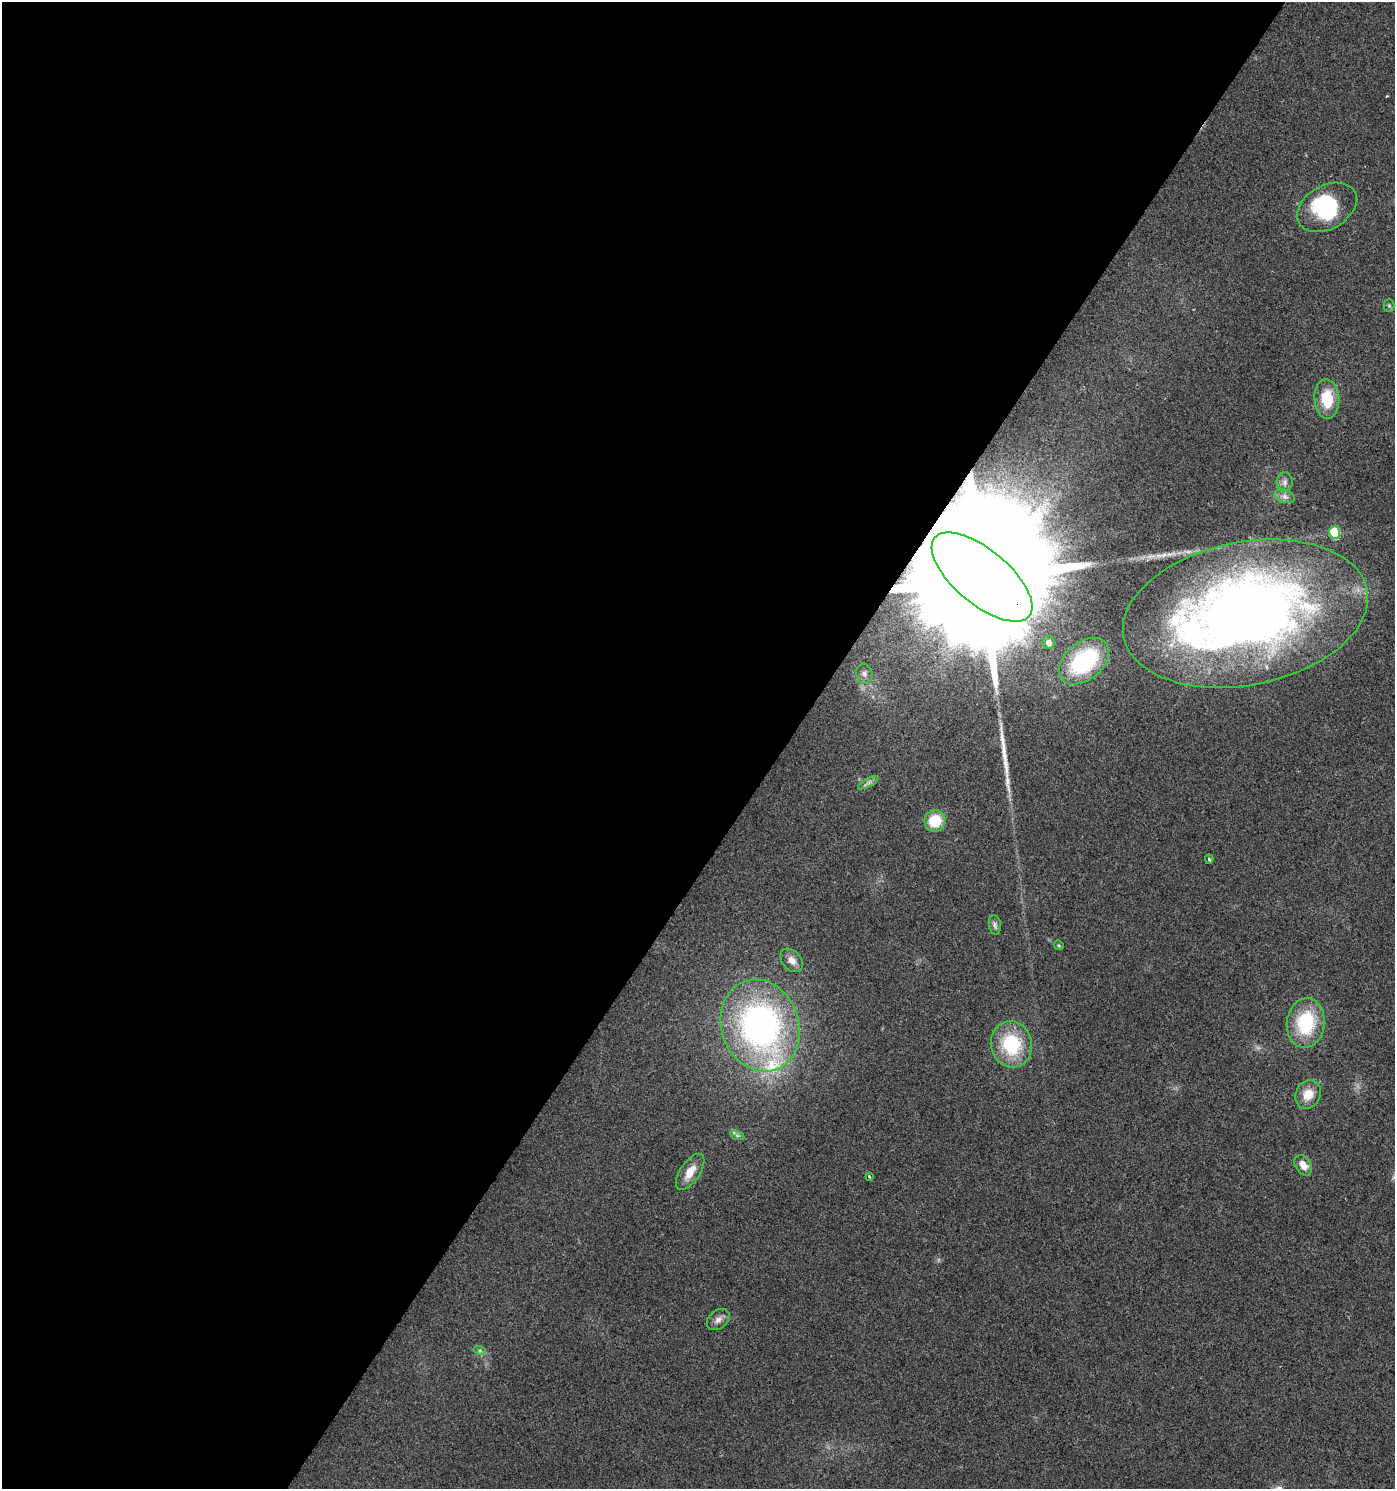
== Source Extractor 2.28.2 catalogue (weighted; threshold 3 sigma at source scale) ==
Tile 5 of 4 x 4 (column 1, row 2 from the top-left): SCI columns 249-1641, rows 2975-4461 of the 6001 x 5954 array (HDU 1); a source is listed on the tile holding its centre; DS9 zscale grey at full resolution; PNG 1397 x 1491 px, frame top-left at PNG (2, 2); each listed source drawn as its Kron ellipse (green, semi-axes under 4 px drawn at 4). Shown black and unused: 56% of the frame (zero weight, under 2 of 3 exposures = <1% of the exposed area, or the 3 px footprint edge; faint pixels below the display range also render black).
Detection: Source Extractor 2.28.2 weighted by HDU 2 'WHT'; one run over the whole footprint, this tile lists its part. Background 0.0242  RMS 0.0061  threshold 0.0276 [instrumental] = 3 sigma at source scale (4.5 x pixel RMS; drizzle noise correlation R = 1.50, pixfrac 1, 0.0396/0.0396 arcsec/px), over >= 5 px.
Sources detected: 32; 1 inside a brighter object's white glare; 1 cosmic-ray / hot-pixel residue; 1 long thin detection or spike segment (spike, bleed or trail) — neither listed nor drawn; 2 inside a brighter listed object's ellipse — not listed separately; the other 27 listed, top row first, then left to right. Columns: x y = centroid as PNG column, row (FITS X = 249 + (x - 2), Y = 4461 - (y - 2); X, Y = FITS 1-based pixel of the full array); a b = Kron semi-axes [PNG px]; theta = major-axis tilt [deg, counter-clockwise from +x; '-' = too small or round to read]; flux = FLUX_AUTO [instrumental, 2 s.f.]
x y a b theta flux
1327 207 32 22 30 40
1389 306 6 5 - 1
1327 399 20 12 -87 19
1285 482 10 8 -90 2.7
1285 496 10 6 -17 2.8
1335 532 6 5 - 29
982 577 61 27 -40 69000
1245 614 124 71 11 550
1049 642 6 6 - 4
1084 661 29 18 40 63
864 674 10 8 -75 2.9
868 783 11 4 29 2
935 821 11 10 - 18
1209 859 5 4 - 0.81
995 925 10 6 -81 1.9
1059 945 5 4 - 0.76
792 960 13 9 -47 4.7
1306 1023 25 19 83 38
760 1026 47 39 -71 210
1011 1044 23 20 -77 37
1308 1094 15 12 63 9.2
737 1135 7 4 -19 1.3
1303 1165 11 7 -56 6.3
690 1172 21 10 56 8.8
869 1176 3 3 - 2.3
718 1320 13 9 39 3.8
480 1351 6 4 -19 1
Overlapping masked pixels (flux is a lower limit): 1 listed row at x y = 982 577